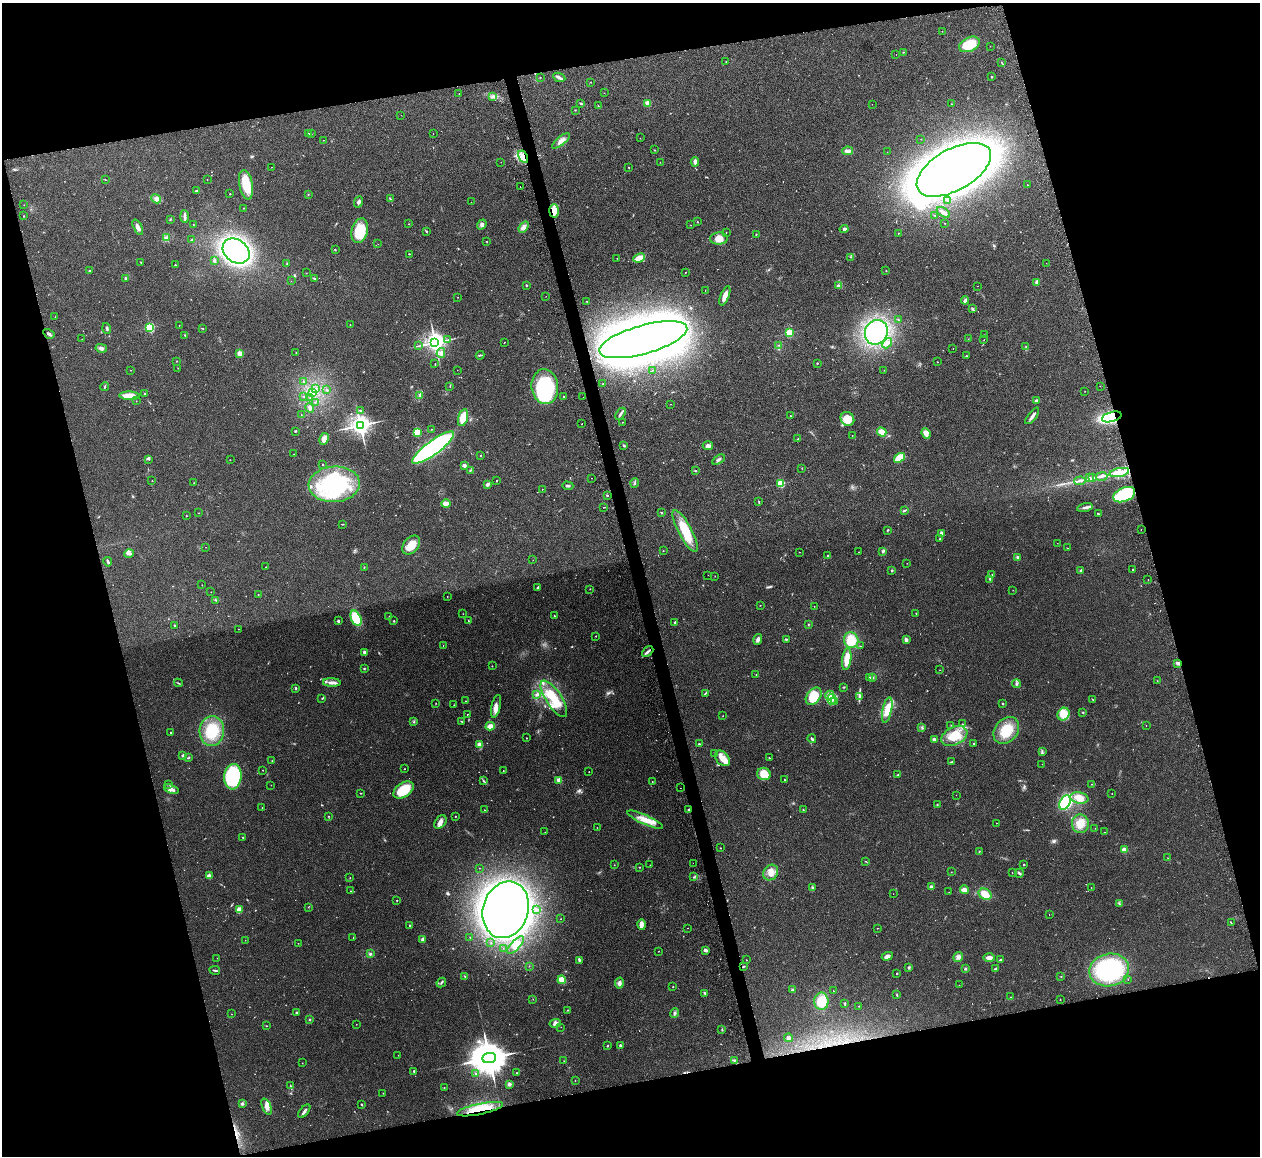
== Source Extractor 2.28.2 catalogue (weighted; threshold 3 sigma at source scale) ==
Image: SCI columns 58-5088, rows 152-4765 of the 5088 x 5029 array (HDU 1 of 3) = the unmasked area's bounding box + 8 px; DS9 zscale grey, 4 x 4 block average (1 PNG px = mean of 4 x 4 image px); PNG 1262 x 1158 px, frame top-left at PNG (2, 3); each listed source drawn as its Kron ellipse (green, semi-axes under 4 px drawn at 4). Shown black and unused: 30% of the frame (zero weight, under 2 of 3 exposures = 3% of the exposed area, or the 3 px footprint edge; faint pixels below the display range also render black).
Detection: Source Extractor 2.28.2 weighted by HDU 2 'WHT'. Background 0.0722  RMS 0.0088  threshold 0.0395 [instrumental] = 3 sigma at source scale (4.5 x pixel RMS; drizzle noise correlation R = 1.50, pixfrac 1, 0.05/0.05 arcsec/px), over >= 5 px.
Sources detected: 647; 16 too faint to see at this stretch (4 x 4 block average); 11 inside a brighter object's white glare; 5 cosmic-ray / hot-pixel residue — neither listed nor drawn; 4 coinciding with a brighter row at this scale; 27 inside a brighter listed object's ellipse — not listed separately; of the other 584, all 500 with FLUX_AUTO >= 1.07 (the completeness limit of this list) listed and drawn (84 fainter detections not listed), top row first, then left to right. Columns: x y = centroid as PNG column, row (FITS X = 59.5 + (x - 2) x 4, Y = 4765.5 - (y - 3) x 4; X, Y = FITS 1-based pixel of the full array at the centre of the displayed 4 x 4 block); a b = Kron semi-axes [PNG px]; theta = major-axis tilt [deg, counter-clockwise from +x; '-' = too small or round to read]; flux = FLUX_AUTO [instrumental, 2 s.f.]
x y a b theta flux
942 31 2 2 - 1.2
969 44 11 7 24 150
990 46 2 2 - 1.5
903 52 2 2 - 2.4
896 54 2 2 - 1.1
726 61 2 2 - 2.2
1002 63 3 2 - 3.2
540 77 2 2 - 1.6
559 77 6 2 -24 22
992 77 2 2 - 17
591 82 2 2 - 2.6
604 93 2 2 - 1.1
459 94 2 2 - 1.8
493 96 3 3 - 7.8
581 103 4 2 - 4.5
647 103 2 2 - 160
872 104 2 2 - 1.3
951 104 2 2 - 3
598 106 2 2 - 1.8
575 110 2 2 - 2.3
401 115 2 2 - 2.8
433 133 2 2 - 1.3
308 134 2 2 - 7
311 134 2 2 - 1.3
640 138 2 2 - 1.9
921 139 2 2 - 1.4
324 140 2 2 - 1.8
561 141 11 4 39 29
655 150 2 2 - 2.3
848 151 5 4 - 17
887 152 2 2 - 1.1
523 157 7 4 -61 28
501 162 2 2 - 1.2
660 162 2 2 - 1.7
695 162 4 2 - 23
271 167 2 2 - 1.2
629 167 2 2 - 1.9
954 170 41 20 29 3900
207 179 2 2 - 1.2
105 180 2 2 - 1.7
246 185 15 6 -79 140
1027 185 2 2 - 1.7
520 187 2 2 - 4.2
197 191 3 2 - 6.5
230 194 2 2 - 3.4
308 194 2 2 - 2
156 199 5 3 - 13
390 199 3 2 - 3
948 200 2 2 - 1.8
359 202 6 3 69 11
471 202 2 2 - 1.2
24 205 2 2 - 1.1
244 208 2 2 - 2.6
554 211 7 5 87 54
943 212 7 2 -33 26
935 215 3 2 - 3
23 216 2 2 - 4.7
184 217 6 2 -88 21
170 219 2 2 - 3.7
697 222 2 2 - 2
945 223 2 2 - 1.8
409 224 2 2 - 1.7
193 225 2 2 - 1.3
482 225 5 3 - 13
690 225 2 2 - 1.9
138 227 8 3 -65 22
524 227 6 4 53 19
844 229 4 3 - 12
360 231 12 8 74 150
426 231 3 2 - 4.1
726 233 2 2 - 1.1
898 233 2 2 - 5.9
756 234 2 2 - 3.1
166 238 3 2 - 7.8
719 239 9 6 3 45
192 240 2 2 - 2.4
487 242 3 2 - 2.4
378 244 2 2 - 1.1
335 250 3 2 - 2.5
236 251 14 11 -37 1300
409 254 2 2 - 1.8
850 257 2 2 - 2.1
617 258 2 2 - 1.2
639 258 6 3 23 67
214 260 3 2 - 8.5
141 262 2 2 - 5
1046 263 2 2 - 1.1
287 264 2 2 - 2.9
175 265 2 2 - 5.7
89 271 2 2 - 3.5
886 271 2 2 - 1.9
685 272 2 2 - 2.3
306 273 2 2 - 1.3
125 278 3 2 - 4.9
315 278 3 2 - 5.2
291 281 2 2 - 1.3
1037 282 4 3 - 16
526 285 2 2 - 13
839 286 3 2 - 4.5
977 286 2 2 - 5.3
705 290 2 2 - 1.2
546 296 2 2 - 1.7
725 296 10 4 68 42
458 297 2 2 - 1.3
965 300 4 2 - 13
587 301 2 2 - 2.2
973 309 4 2 - 5.7
55 317 2 2 - 1.5
898 320 2 2 - 2.7
179 325 2 2 - 2.5
350 325 2 2 - 2.3
150 327 2 2 - 510
107 328 5 2 - 9.1
203 328 3 2 - 2.8
789 332 2 2 - 290
876 332 13 11 61 190
49 334 6 2 -31 12
185 335 2 2 - 3
985 335 2 2 - 1.3
82 339 2 2 - 1.2
968 339 2 2 - 1.2
448 340 2 2 - 1.7
643 340 45 14 16 5300
984 340 2 2 - 1.4
435 342 3 3 - 4300
504 342 2 2 - 1.8
887 343 5 3 - 16
779 345 2 2 - 2.2
419 346 2 2 - 2.1
1026 346 2 2 - 2.1
101 348 5 3 - 17
953 349 2 2 - 1.2
296 353 2 2 - 1.9
441 353 5 4 - 18
240 354 2 2 - 190
480 355 4 2 - 4.5
966 356 2 2 - 3
177 361 2 2 - 2.1
937 362 2 2 - 1.6
817 363 2 2 - 3.4
435 364 2 2 - 2
178 368 2 2 - 1.7
131 370 2 2 - 1.2
457 370 2 2 - 1.1
652 370 2 2 - 3.3
884 370 2 2 - 1.3
303 382 2 2 - 4.4
603 384 2 2 - 2.2
105 386 4 2 - 5.3
450 386 2 2 - 2.7
1100 386 2 2 - 3.7
545 387 17 13 -83 470
316 389 2 2 - 3.4
327 390 3 2 - 4.7
1085 391 2 2 - 1.3
312 392 2 2 - 11
145 394 2 2 - 6.3
419 395 3 2 - 6.4
129 396 10 4 -2 79
304 396 2 2 - 1.3
564 396 2 2 - 4.7
583 397 2 2 - 7.5
310 398 2 2 - 1.9
1036 400 3 2 - 7.5
136 401 2 2 - 1.8
315 402 2 2 - 2.6
670 404 2 2 - 1.2
310 408 5 3 - 13
360 410 3 2 - 4.1
620 414 7 2 58 13
301 415 2 2 - 1.2
791 416 2 2 - 1.6
1032 416 10 2 52 20
1112 417 10 5 16 400
463 418 9 4 75 86
847 419 7 6 - 79
622 422 2 2 - 2.1
582 424 2 2 - 7.3
360 425 3 3 - 4700
431 429 2 2 - 2.3
295 431 2 2 - 4.4
417 432 2 2 - 320
882 432 5 4 - 44
926 433 5 3 - 34
852 435 2 2 - 1.8
798 438 3 2 - 2.5
324 439 6 4 62 30
624 445 3 2 - 7.4
708 446 5 3 - 21
433 448 25 7 36 1000
293 454 2 2 - 1.1
481 455 2 2 - 3.4
899 458 6 4 36 81
149 459 2 2 - 4.5
230 460 2 2 - 1.1
719 460 7 2 33 9.8
323 464 2 2 - 3.6
464 465 3 2 - 21
802 468 2 2 - 1.7
471 470 2 2 - 3.4
695 470 3 2 - 3.1
1119 472 10 3 12 130
1102 477 6 2 11 9.3
591 478 2 2 - 1.2
1089 478 3 2 - 4.7
1093 478 3 2 - 5.6
497 480 2 2 - 2.3
152 481 2 2 - 3.6
1080 481 6 2 4 12
194 483 2 2 - 1.2
635 483 5 2 - 7.5
781 483 2 2 - 320
334 484 26 18 3 560
487 484 3 2 - 15
568 486 6 2 -2 9.7
542 489 2 2 - 2.9
607 495 2 2 - 4.9
1124 495 11 7 22 260
759 502 4 2 - 3.2
446 504 5 4 - 36
604 507 2 2 - 2.2
1085 508 8 3 12 15
904 511 4 2 - 5.6
198 513 2 2 - 1.7
661 513 3 2 - 3.4
1098 514 2 2 - 5.8
186 516 2 2 - 1.6
342 524 3 2 - 2.8
1141 529 2 2 - 3.5
887 530 2 2 - 6.3
685 531 23 6 -62 160
941 533 4 3 - 10
940 539 3 2 - 3.5
1057 543 2 2 - 1.2
411 545 10 7 51 81
206 547 2 2 - 1.3
1067 548 2 2 - 2
663 551 2 2 - 2
883 551 3 2 - 12
799 552 2 2 - 1.8
859 552 2 2 - 1.6
129 553 5 3 - 13
827 556 2 2 - 4.1
1018 557 3 2 - 6.9
533 560 2 2 - 1.1
108 562 5 2 - 12
907 563 2 2 - 1.1
266 567 2 2 - 1.1
364 567 2 2 - 1.7
892 570 3 2 - 4.8
1133 570 2 2 - 5.7
1081 571 3 2 - 9.2
992 574 2 2 - 2.2
708 575 2 2 - 2.1
715 576 2 2 - 1.7
990 579 3 3 - 5.3
1148 579 2 2 - 1.1
202 585 2 2 - 1.9
538 587 4 2 - 9.3
590 589 2 2 - 1.7
1013 590 2 2 - 1.1
211 592 2 2 - 1.8
258 594 2 2 - 4.2
447 597 2 2 - 1.6
216 600 3 2 - 3.1
760 605 2 2 - 1.7
814 606 2 2 - 1.5
916 613 2 2 - 3.5
463 614 2 2 - 1.2
554 616 2 2 - 4
389 617 2 2 - 2.3
356 618 8 5 -66 170
338 621 2 2 - 23
394 621 2 2 - 7.4
468 621 2 2 - 2.3
675 622 3 2 - 3.9
174 625 2 2 - 2.4
808 625 2 2 - 2.1
239 629 2 2 - 2.3
596 636 2 2 - 3.3
758 639 6 3 75 15
787 639 2 2 - 3
851 640 8 7 - 110
906 640 4 3 - 21
443 646 2 2 - 1.2
860 646 3 2 - 2.9
364 652 2 2 - 47
648 652 6 2 42 15
847 659 11 4 83 66
1178 663 4 3 - 11
492 666 2 2 - 2.3
364 669 2 2 - 4
940 670 2 2 - 1.2
756 674 2 2 - 1.8
873 677 3 2 - 5.7
870 678 3 2 - 5
1157 681 2 2 - 1.6
178 683 4 2 - 4.1
332 683 9 3 -3 24
1016 684 4 2 - 5.3
844 687 2 2 - 2.9
296 688 3 2 - 4.4
705 693 3 2 - 4.3
537 694 4 3 - 15
829 695 4 4 - 33
814 696 10 6 52 140
859 697 4 2 - 8.2
322 698 3 2 - 3.9
554 699 21 7 -57 160
832 699 5 3 - 32
1093 699 2 2 - 2.4
466 701 2 2 - 2.4
835 702 4 2 - 6.9
436 703 2 2 - 1.8
1002 704 3 2 - 4.2
454 705 2 2 - 1.2
496 706 11 4 77 31
887 710 13 4 78 73
1083 712 2 2 - 3.6
467 714 2 2 - 3.6
1064 714 6 5 - 87
723 716 2 2 - 1.4
461 721 3 2 - 2.8
414 722 3 2 - 4.3
962 724 2 2 - 2.3
951 725 2 2 - 1.2
490 726 4 3 - 31
1146 726 2 2 - 1.2
922 727 2 2 - 3.4
1006 730 15 11 52 110
212 731 15 12 85 130
171 733 2 2 - 5.3
954 736 14 9 24 130
527 738 2 2 - 2.2
812 739 4 2 - 7.7
934 739 2 2 - 56
974 743 2 2 - 11
480 744 4 4 - 20
699 744 3 2 - 3.9
1042 751 2 2 - 2.4
715 753 2 2 - 4.9
183 755 3 2 - 6.1
189 758 4 2 - 4.2
722 758 9 6 -49 54
769 758 2 2 - 5.5
272 761 2 2 - 1.5
952 762 3 2 - 2.8
1042 764 2 2 - 1.2
404 769 2 2 - 2.7
263 770 2 2 - 2
503 771 2 2 - 2.1
589 772 2 2 - 1.8
764 774 7 6 - 81
898 775 2 2 - 3.6
233 777 13 8 86 430
559 780 2 2 - 130
784 780 2 2 - 2.1
484 781 3 2 - 4.1
652 782 2 2 - 2.9
169 784 2 2 - 1.7
1092 784 2 2 - 2.5
271 785 2 2 - 2.5
680 788 2 2 - 4
171 789 8 3 -21 19
403 790 11 7 36 160
361 793 2 2 - 3
1112 794 2 2 - 1.4
956 795 2 2 - 1.1
1079 798 9 5 -11 64
1065 803 7 5 61 610
937 805 2 2 - 3.4
262 808 2 2 - 2.5
689 809 2 2 - 4.7
484 810 2 2 - 2.3
803 810 2 2 - 2.6
328 816 2 2 - 2.1
455 817 2 2 - 2
645 820 19 4 -24 71
440 822 7 5 53 27
996 823 2 2 - 1.6
1080 824 9 8 - 56
597 828 2 2 - 1.7
1095 828 2 2 - 1.6
545 832 2 2 - 1.1
1105 832 2 2 - 1.1
243 837 2 2 - 5.1
720 848 2 2 - 3.5
1124 850 2 2 - 160
979 851 2 2 - 2.3
1168 858 2 2 - 1.5
865 861 2 2 - 1.5
693 863 2 2 - 1.3
614 865 2 2 - 1.2
650 865 2 2 - 1.9
1024 865 2 2 - 4.1
639 867 2 2 - 2.5
479 868 2 2 - 1.1
951 872 2 2 - 1.4
771 873 8 7 - 43
1012 873 2 2 - 2.3
1019 873 4 2 - 7.6
209 876 3 3 - 31
693 877 2 2 - 6
350 878 2 2 - 3
812 887 2 2 - 3.7
931 887 3 2 - 20
1091 887 2 2 - 1.5
964 890 4 3 - 32
351 891 2 2 - 2.1
949 892 2 2 - 1.2
893 894 2 2 - 1.3
985 894 7 5 -31 66
397 900 2 2 - 6.6
1120 904 2 2 - 3.4
308 907 2 2 - 1.7
239 910 3 3 - 49
506 910 29 22 73 4000
536 910 3 3 - 7.3
1049 915 2 2 - 1.4
561 919 2 2 - 1.5
1231 923 2 2 - 1.5
642 924 5 4 - 27
410 926 3 2 - 4.4
687 928 2 2 - 8.3
877 928 2 2 - 1.3
353 937 2 2 - 2.6
470 937 2 2 - 2
423 939 3 3 - 14
245 940 2 2 - 1.3
298 943 2 2 - 1.1
491 943 2 2 - 1.8
516 945 11 4 46 34
503 948 2 2 - 1.5
705 950 3 2 - 15
658 951 2 2 - 1.3
370 954 2 2 - 10
887 956 5 3 - 24
958 957 5 4 - 17
217 958 2 2 - 1.1
989 958 6 4 -1 23
579 960 3 2 - 5.4
746 960 2 2 - 2.5
1000 960 3 2 - 7.2
529 966 2 2 - 1.7
743 967 2 2 - 4.8
909 968 4 2 - 5.2
995 968 3 2 - 5.2
965 969 2 2 - 6.9
215 970 5 2 - 6.4
1109 970 20 16 11 600
897 973 2 2 - 3.2
465 976 2 2 - 2.4
1061 977 2 2 - 2.3
1128 979 2 2 - 1.4
562 980 4 3 - 61
441 983 5 2 - 6.2
619 983 5 3 - 16
959 985 2 2 - 1.4
673 987 2 2 - 3.3
792 990 3 2 - 5.7
833 991 2 2 - 1.3
705 993 3 2 - 9.4
897 995 3 2 - 3.8
1011 997 2 2 - 1.8
533 999 2 2 - 1.1
1060 1000 2 2 - 1.3
821 1001 8 7 - 100
845 1004 2 2 - 3
859 1006 2 2 - 1.8
568 1010 2 2 - 2.7
296 1013 3 2 - 6.1
675 1013 5 2 - 7.7
232 1014 2 2 - 1.2
310 1020 2 2 - 4.9
555 1023 6 3 10 18
356 1024 2 2 - 1.5
266 1026 2 2 - 1.9
561 1027 2 2 - 1.5
722 1029 3 2 - 3.8
788 1038 4 2 - 11
620 1045 3 2 - 9.5
607 1046 2 2 - 3.4
398 1055 2 2 - 1.1
489 1058 7 5 8 20000
734 1060 2 2 - 2.6
564 1061 2 2 - 1.9
302 1063 2 2 - 1.4
414 1071 2 2 - 8.1
475 1073 2 2 - 4.8
516 1073 2 2 - 2.2
575 1081 2 2 - 1.3
509 1084 3 3 - 10
290 1086 2 2 - 2.9
444 1087 2 2 - 1.8
383 1093 2 2 - 1.5
242 1104 3 2 - 11
361 1104 2 2 - 4
267 1107 9 4 -70 26
480 1109 23 5 12 110
304 1111 8 2 51 15
Overlapping masked pixels (flux is a lower limit): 7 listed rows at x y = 523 157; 554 211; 1112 417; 1124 495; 689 809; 743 967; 480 1109
Diffuse or blended objects may show on this block-average render without a row.